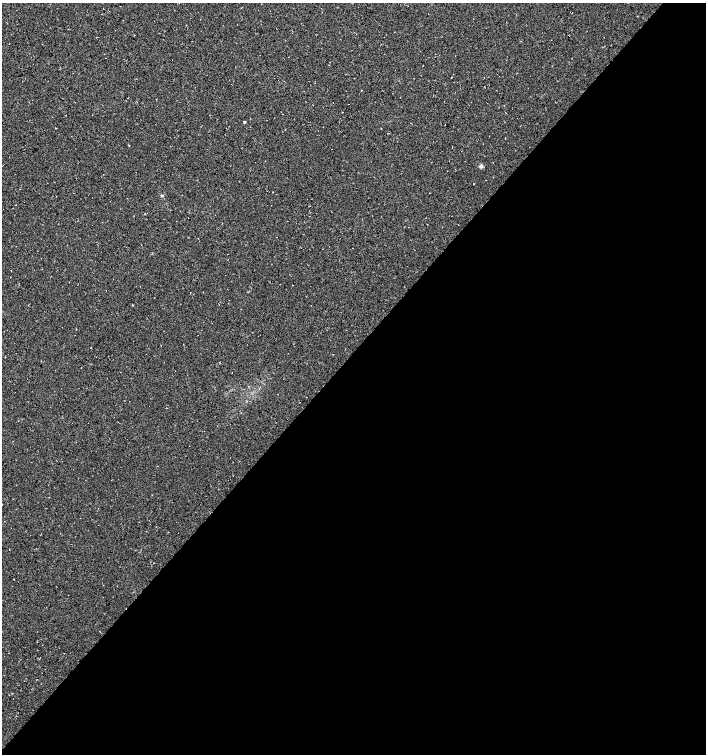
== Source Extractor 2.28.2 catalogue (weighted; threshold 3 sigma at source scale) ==
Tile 12 of 4 x 4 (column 4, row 3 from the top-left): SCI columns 4460-5867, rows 1505-3008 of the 6032 x 6030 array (HDU 1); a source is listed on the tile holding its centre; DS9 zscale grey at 2 x 2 block average (1 PNG px = mean of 2 x 2 image px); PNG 708 x 756 px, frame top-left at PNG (2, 3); no overlay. Shown black and unused: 53% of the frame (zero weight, under 3 of 4 exposures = <1% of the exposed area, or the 3 px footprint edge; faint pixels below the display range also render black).
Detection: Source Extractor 2.28.2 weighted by HDU 2 'WHT'; one run over the whole footprint, this tile lists its part. Background 0.00754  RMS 0.0039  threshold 0.0178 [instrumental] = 3 sigma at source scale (4.5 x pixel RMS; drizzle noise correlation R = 1.50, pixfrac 1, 0.0396/0.0396 arcsec/px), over >= 5 px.
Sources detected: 3; all 3 listed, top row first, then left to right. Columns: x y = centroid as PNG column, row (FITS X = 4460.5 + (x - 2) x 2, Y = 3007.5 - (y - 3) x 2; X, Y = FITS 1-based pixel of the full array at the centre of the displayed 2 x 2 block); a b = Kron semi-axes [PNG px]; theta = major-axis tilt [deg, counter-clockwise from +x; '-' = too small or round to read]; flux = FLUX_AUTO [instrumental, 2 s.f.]
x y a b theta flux
244 122 2 2 - 1.1
481 166 3 3 - 4
162 195 5 2 - 0.82